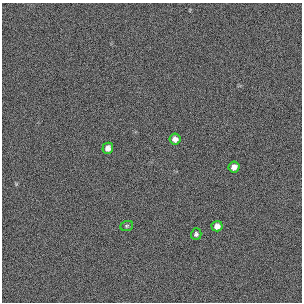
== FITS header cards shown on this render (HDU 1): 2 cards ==
NAXIS1  =                  300 / length of original image axis
NAXIS2  =                  300 / length of original image axis

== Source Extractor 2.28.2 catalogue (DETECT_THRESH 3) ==
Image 300 x 300 px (HDU 1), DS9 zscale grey, 1 PNG px = 1 image px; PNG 304 x 304 px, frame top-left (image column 1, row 300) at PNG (2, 3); each listed source drawn as its Kron ellipse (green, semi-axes under 4 px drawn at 4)
Background 385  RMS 66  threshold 199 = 3 sigma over >= 5 px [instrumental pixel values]
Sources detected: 6; all 6 listed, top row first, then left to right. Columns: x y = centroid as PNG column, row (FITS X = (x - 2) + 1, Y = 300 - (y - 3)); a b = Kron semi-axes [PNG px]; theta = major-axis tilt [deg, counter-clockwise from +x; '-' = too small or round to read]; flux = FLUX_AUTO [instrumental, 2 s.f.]
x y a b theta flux
175 139 5 5 - 20000
108 148 5 5 - 26000
234 167 5 5 - 26000
127 226 6 5 - 6500
217 226 5 5 - 24000
196 234 5 5 - 10000